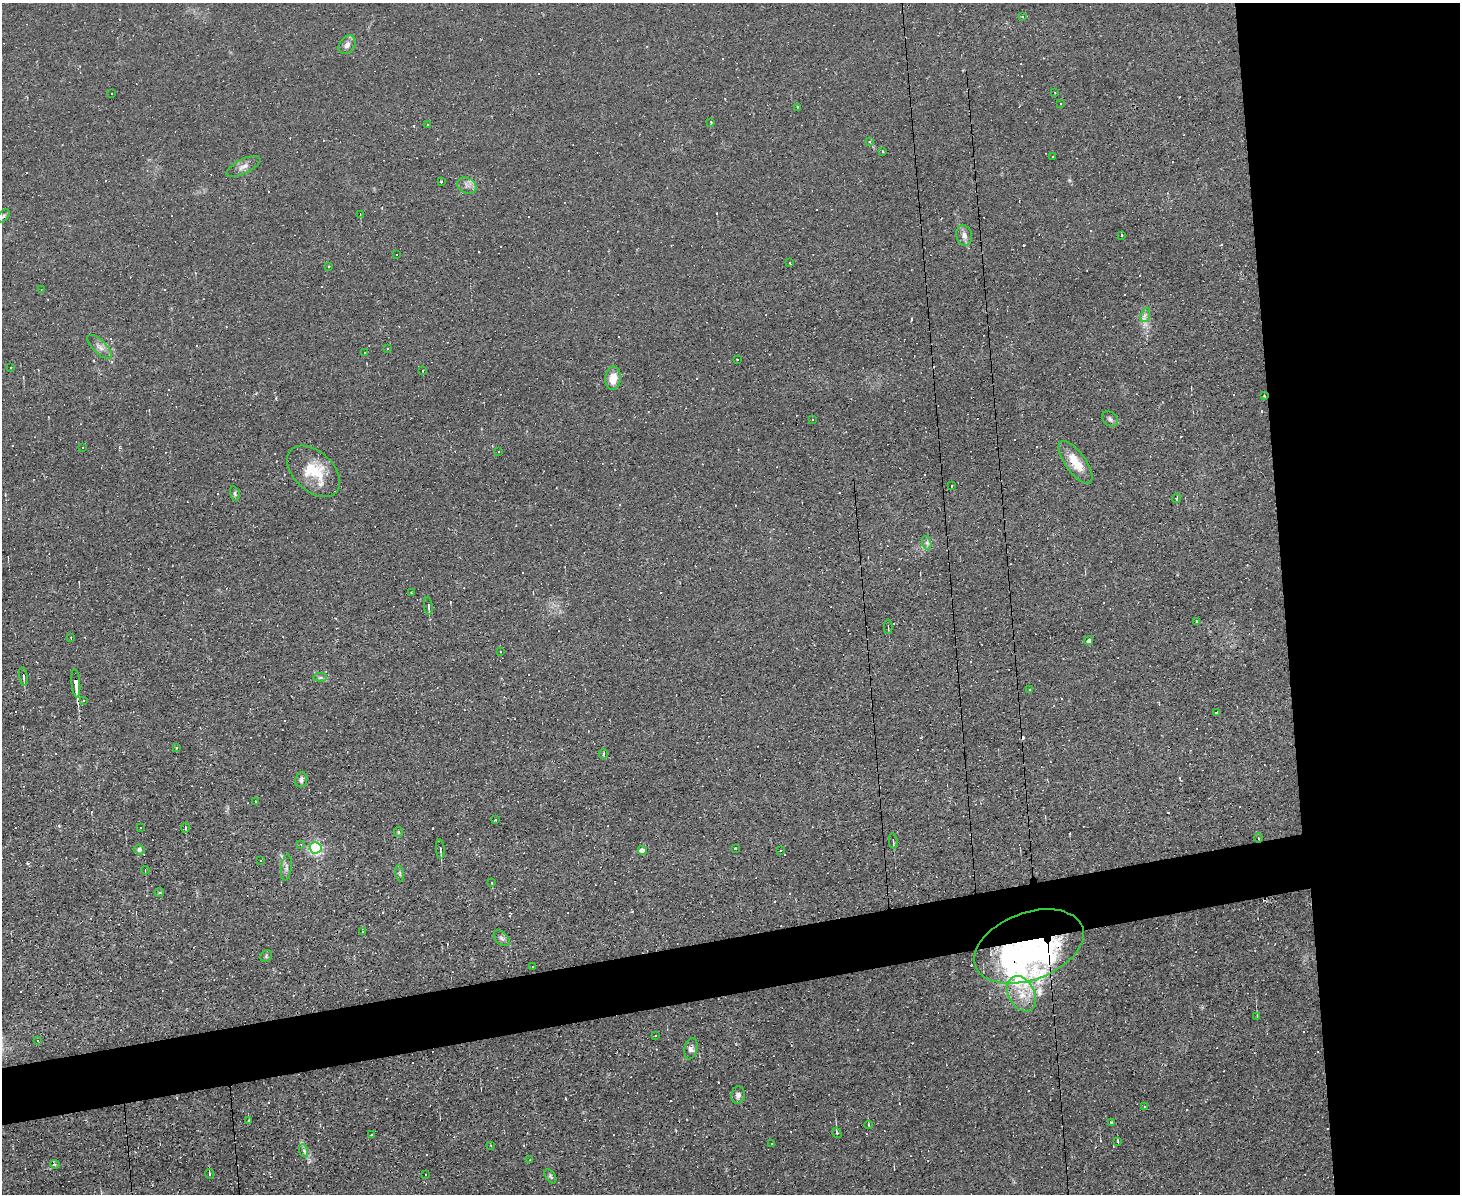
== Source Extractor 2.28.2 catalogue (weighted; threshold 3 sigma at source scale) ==
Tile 6 of 3 x 4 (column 3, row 2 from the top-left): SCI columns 3044-4501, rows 2383-3574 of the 4742 x 4765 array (HDU 1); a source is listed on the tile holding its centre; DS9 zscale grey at full resolution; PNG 1462 x 1196 px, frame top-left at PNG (2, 3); each listed source drawn as its Kron ellipse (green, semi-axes under 4 px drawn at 4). Shown black and unused: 16% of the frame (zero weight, under 2 of 3 exposures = <1% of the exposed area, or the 3 px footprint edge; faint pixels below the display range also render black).
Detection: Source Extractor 2.28.2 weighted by HDU 2 'WHT'; one run over the whole footprint, this tile lists its part. Background 0.0153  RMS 0.0039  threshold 0.0178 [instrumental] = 3 sigma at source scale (4.5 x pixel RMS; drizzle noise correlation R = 1.50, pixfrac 1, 0.05/0.05 arcsec/px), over >= 5 px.
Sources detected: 182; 1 inside a brighter object's white glare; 73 cosmic-ray / hot-pixel residue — neither listed nor drawn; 5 inside a brighter listed object's ellipse — not listed separately; the other 103 listed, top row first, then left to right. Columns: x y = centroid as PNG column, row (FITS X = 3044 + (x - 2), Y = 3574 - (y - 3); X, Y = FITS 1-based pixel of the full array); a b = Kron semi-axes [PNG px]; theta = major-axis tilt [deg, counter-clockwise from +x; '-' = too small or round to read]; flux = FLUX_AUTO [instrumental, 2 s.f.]
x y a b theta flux
1022 16 3 3 - 0.85
347 45 10 7 55 2
1055 93 2 2 - 0.3
112 94 3 3 - 0.97
1060 104 3 2 - 0.35
797 107 3 2 - 0.56
711 122 3 3 - 0.3
427 124 3 2 - 0.36
869 141 4 4 - 0.52
882 151 3 3 - 0.68
1053 157 3 3 - 0.84
243 166 18 7 26 2.4
441 182 3 2 - 0.47
467 186 10 7 -25 1.9
360 215 3 2 - 0.3
4 216 7 5 51 0.67
964 235 10 8 -79 2.2
1122 235 3 2 - 0.73
397 255 3 3 - 1.8
789 263 3 3 - 0.75
329 266 2 2 - 0.34
42 289 4 2 - 0.23
1145 315 7 4 72 1.1
100 347 16 6 -44 2.4
387 349 3 3 - 2.5
364 353 3 3 - 1.5
738 360 3 3 - 0.6
11 367 3 2 - 0.31
423 371 3 2 - 0.47
613 378 11 8 84 5.5
1264 396 3 3 - 0.33
1110 419 9 6 -44 1.1
813 420 3 3 - 0.83
83 448 3 3 - 0.51
499 452 3 2 - 0.37
1075 462 25 10 -54 7.6
314 471 31 19 -43 13
952 486 3 2 - 0.53
235 494 7 4 -73 0.65
1176 498 5 3 - 0.63
927 543 7 4 -73 0.86
411 593 3 2 - 0.28
428 606 9 4 -83 0.85
1196 621 3 2 - 0.39
888 627 7 2 90 0.41
71 637 3 2 - 0.5
1089 640 4 4 - 3.7
500 651 3 2 - 0.41
23 677 9 3 -81 0.86
320 677 7 4 1 0.78
76 683 14 4 -85 16
1029 689 2 2 - 0.33
83 700 3 2 - 0.49
1217 713 3 3 - 0.94
176 748 3 3 - 0.73
603 754 5 2 - 0.53
301 780 7 6 - 1.3
256 802 4 3 - 0.46
495 820 3 2 - 0.43
140 828 2 2 - 0.3
185 828 5 3 - 0.46
398 832 5 4 - 0.48
1258 838 4 3 - 0.43
893 841 8 3 -83 0.78
301 844 4 3 - 0.42
316 848 6 5 - 82
735 848 3 3 - 1.2
440 849 9 4 -86 0.88
139 850 5 5 - 0.88
642 850 4 4 - 2.6
780 850 3 3 - 0.45
260 861 3 3 - 1.2
286 867 13 5 83 1.3
145 870 4 2 - 0.34
400 873 8 4 -82 0.66
492 882 3 3 - 3.1
159 892 5 3 - 0.47
362 931 4 2 - 0.41
502 938 9 6 -44 1.3
1029 946 57 33 21 56
266 956 6 5 - 0.63
532 967 3 3 - 0.96
1022 994 19 13 -62 7
1257 1016 4 2 - 0.34
655 1036 3 2 - 0.32
38 1041 4 3 - 0.33
691 1049 11 6 78 1.7
738 1095 9 7 77 1.7
1144 1106 3 3 - 0.83
249 1120 3 3 - 0.41
1111 1122 2 2 - 0.31
869 1125 4 3 - 0.38
837 1133 5 3 - 0.46
371 1135 3 3 - 0.32
1118 1141 4 2 - 0.32
771 1144 3 2 - 0.47
491 1145 3 2 - 0.32
304 1151 7 4 -73 0.84
530 1160 3 2 - 0.3
55 1164 4 3 - 0.43
209 1174 5 2 - 0.38
425 1175 2 2 - 0.29
550 1176 8 4 -56 0.76
Overlapping masked pixels (flux is a lower limit): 3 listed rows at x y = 1264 396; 76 683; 1029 946
Unlisted compact peaks at least as high as the median listed source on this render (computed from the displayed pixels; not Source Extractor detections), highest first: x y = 1069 180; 59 826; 27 863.